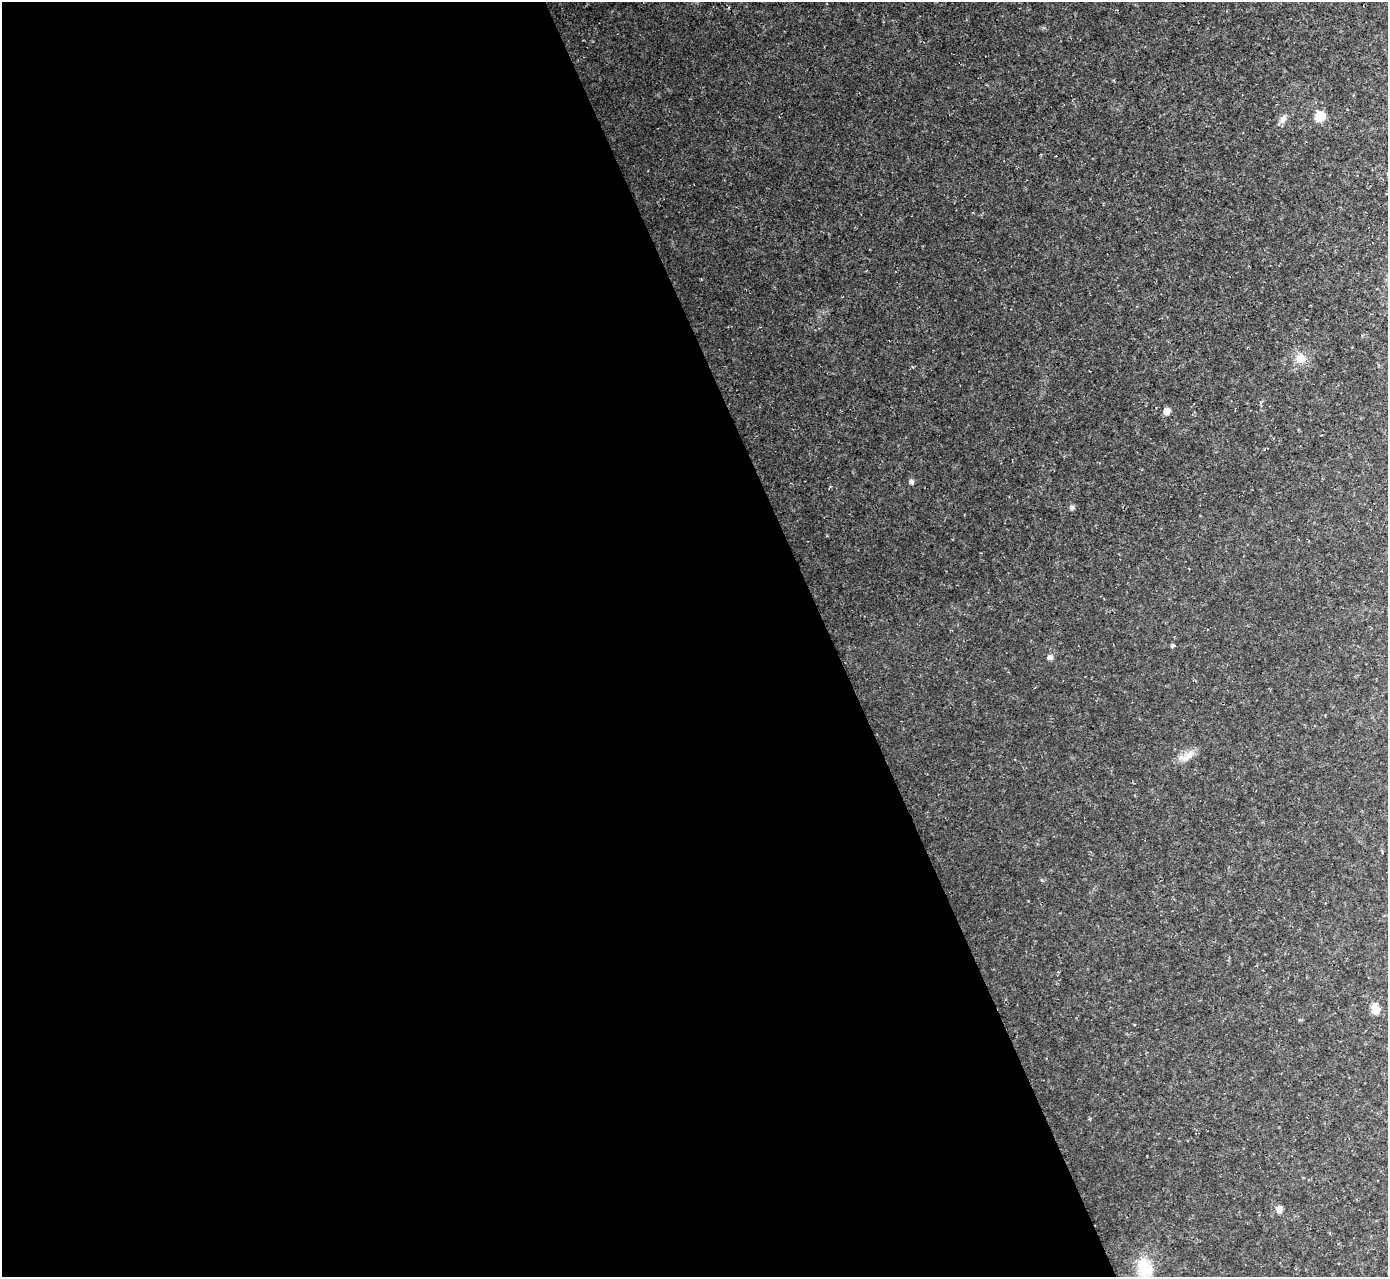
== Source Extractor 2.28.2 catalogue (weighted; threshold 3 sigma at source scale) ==
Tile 9 of 4 x 4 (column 1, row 3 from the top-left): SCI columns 1-1386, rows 1426-2700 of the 5545 x 5530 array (HDU 1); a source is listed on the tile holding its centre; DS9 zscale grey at full resolution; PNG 1390 x 1279 px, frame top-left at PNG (2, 2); no overlay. Shown black and unused: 60% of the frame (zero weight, under 2 of 3 exposures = <1% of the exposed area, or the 3 px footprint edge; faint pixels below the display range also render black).
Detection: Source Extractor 2.28.2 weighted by HDU 2 'WHT'; one run over the whole footprint, this tile lists its part. Background 0.0366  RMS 0.0071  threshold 0.0319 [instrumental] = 3 sigma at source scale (4.5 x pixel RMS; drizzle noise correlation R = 1.50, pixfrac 1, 0.05/0.05 arcsec/px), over >= 5 px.
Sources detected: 12; all 12 listed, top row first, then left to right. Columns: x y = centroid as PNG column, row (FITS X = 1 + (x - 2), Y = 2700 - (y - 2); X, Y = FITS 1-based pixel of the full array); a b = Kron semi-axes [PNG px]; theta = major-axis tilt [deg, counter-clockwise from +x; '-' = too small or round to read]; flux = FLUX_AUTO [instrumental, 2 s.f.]
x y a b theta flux
1320 117 7 7 - 17
1283 119 11 7 60 3.6
1300 358 12 12 - 7.8
1167 411 6 6 - 5.3
911 482 7 6 - 1.6
1072 507 6 6 - 1.6
1172 646 5 4 - 1.2
1050 657 7 7 - 2.1
1185 758 12 7 9 4.6
1375 1009 8 7 - 10
1279 1209 8 7 - 3.6
1145 1268 23 18 -75 22